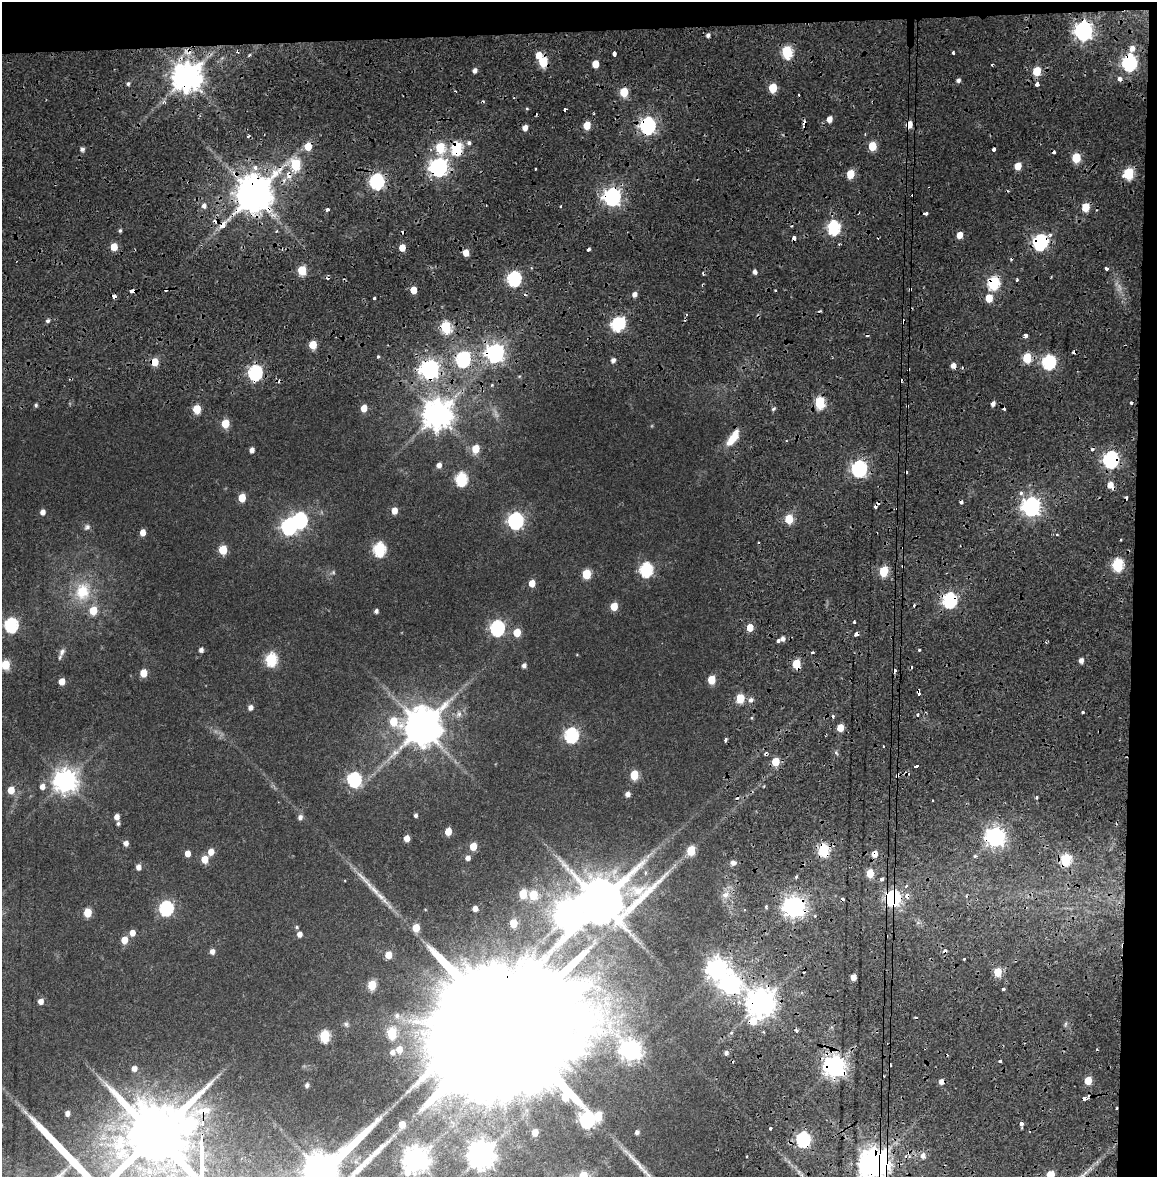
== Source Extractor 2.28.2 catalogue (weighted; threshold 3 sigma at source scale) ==
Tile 4 of 4 x 4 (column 4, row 1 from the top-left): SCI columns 3477-4631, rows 3600-4774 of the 4634 x 4850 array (HDU 1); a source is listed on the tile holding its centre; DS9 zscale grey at full resolution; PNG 1159 x 1179 px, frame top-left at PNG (2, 2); no overlay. Shown black and unused: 5% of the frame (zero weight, under 2 of 4 exposures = <1% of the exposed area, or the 3 px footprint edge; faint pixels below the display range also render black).
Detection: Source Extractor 2.28.2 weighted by HDU 2 'WHT'; one run over the whole footprint, this tile lists its part. Background 0.0247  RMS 0.0043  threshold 0.0193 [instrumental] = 3 sigma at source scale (4.5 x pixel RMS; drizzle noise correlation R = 1.50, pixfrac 1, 0.0396/0.0396 arcsec/px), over >= 5 px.
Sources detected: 321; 1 too faint to see at this stretch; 3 inside a brighter object's white glare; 59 cosmic-ray / hot-pixel residue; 2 long thin detections or spike segments (spike, bleed or trail) — not listed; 1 inside a brighter listed object's ellipse — not listed separately; the other 255 listed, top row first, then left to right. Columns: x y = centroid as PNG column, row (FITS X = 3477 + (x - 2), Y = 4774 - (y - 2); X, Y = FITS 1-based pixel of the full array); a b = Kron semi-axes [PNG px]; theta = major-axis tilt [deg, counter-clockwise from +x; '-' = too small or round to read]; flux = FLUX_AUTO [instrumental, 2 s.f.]
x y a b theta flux
1083 31 8 7 - 180
708 35 5 5 - 1.3
1132 48 7 6 - 2.4
787 52 6 5 - 37
615 53 4 3 - 3.1
953 53 3 3 - 0.7
250 55 4 3 - 0.71
539 55 6 5 - 4.6
543 62 6 5 - 19
1129 63 7 6 - 99
595 64 5 5 - 6.9
992 64 3 3 - 0.49
475 70 5 4 - 1.9
1037 71 6 5 - 13
187 77 9 8 - 720
1120 79 4 3 - 4.5
958 80 5 4 - 1.2
128 84 5 4 - 0.74
1037 84 4 3 - 4.5
773 88 6 5 - 14
624 92 6 6 - 12
163 102 6 4 44 0.92
829 119 5 4 - 3.2
909 124 5 4 - 5.3
587 125 5 5 - 8.9
647 125 7 6 - 130
525 128 5 4 - 3
469 143 5 5 - 1.2
308 146 6 5 - 8.2
872 146 6 5 - 11
440 147 6 6 - 19
456 148 7 6 - 42
82 149 5 5 - 1.4
1076 158 6 5 - 15
295 164 6 5 - 27
1018 166 5 5 - 6.2
255 167 8 6 -89 1.7
438 167 7 7 - 170
536 169 3 2 - 0.52
1128 173 6 6 - 27
850 174 6 5 - 12
377 181 7 6 - 90
253 194 10 10 - 1400
612 197 7 7 - 170
204 206 6 5 - 1.6
561 206 3 2 - 0.55
1085 207 6 5 - 9.9
327 209 3 3 - 1.7
925 213 4 3 - 3.7
223 225 4 4 - 8
833 227 7 6 - 61
120 231 5 3 - 0.75
277 231 4 3 - 0.4
960 235 5 5 - 4.1
1050 235 5 4 - 0.9
794 238 4 3 - 4.9
1040 242 7 7 - 91
839 244 3 3 - 0.4
114 247 5 5 - 8.8
402 248 5 4 - 6.1
588 249 4 3 - 2.8
466 253 5 5 - 5
1106 268 3 3 - 1.1
302 270 5 5 - 17
755 272 5 4 - 1.5
514 279 7 6 - 82
1017 280 4 3 - 0.49
993 283 7 6 - 46
910 289 4 4 - 0.5
413 290 5 4 - 6.8
133 291 5 3 - 5.2
634 294 5 5 - 2
114 296 4 3 - 4.2
374 298 3 3 - 2.9
989 298 6 5 - 7.4
47 321 5 5 - 0.95
617 324 8 6 47 54
446 327 6 5 - 32
1026 336 4 3 - 6.6
313 345 5 5 - 11
495 353 7 7 - 200
377 357 3 3 - 3.1
1027 358 6 5 - 19
463 359 7 6 - 86
613 360 5 5 - 1.7
154 362 6 5 - 11
1049 362 7 6 - 70
430 369 7 7 - 200
255 373 7 6 - 79
820 402 6 5 - 31
1131 402 3 3 - 1.7
993 404 5 4 - 1.6
36 405 4 4 - 0.72
907 406 3 3 - 0.45
364 408 5 5 - 5.6
197 409 6 5 - 14
773 409 5 4 - 0.81
437 414 10 9 - 680
225 423 5 5 - 11
733 438 21 8 55 7.3
476 449 6 5 - 9.2
252 450 5 4 - 2.3
1111 460 7 6 - 110
439 465 6 5 - 2.3
859 469 7 6 - 110
461 479 7 6 - 46
242 498 6 5 - 8.6
1031 506 7 7 - 200
394 511 5 5 - 4.4
43 512 5 5 - 2.3
789 519 5 5 - 15
515 521 7 6 - 110
289 526 7 6 - 110
87 527 10 8 40 1.4
143 532 5 4 - 3.9
379 549 7 6 - 49
223 550 6 5 - 13
1118 565 6 5 - 41
646 570 7 6 - 59
884 571 6 5 - 20
333 572 7 5 29 0.74
586 574 6 5 - 15
532 583 5 5 - 5
83 591 26 22 77 16
949 600 7 6 - 79
614 606 5 5 - 7.8
376 611 4 4 - 1.1
854 622 3 3 - 0.58
11 625 7 6 - 71
497 628 7 6 - 84
750 628 5 5 - 6.6
517 632 6 5 - 8.7
782 639 5 4 - 1.6
778 641 4 3 - 2.3
201 650 5 4 - 1.7
919 650 3 3 - 0.57
62 652 12 7 65 1.9
812 652 3 2 - 0.9
271 659 7 6 - 44
1081 660 5 4 - 2.1
796 664 6 5 - 14
5 665 6 5 - 17
524 666 5 5 - 1.5
143 673 5 5 - 6.9
711 680 6 5 - 11
62 681 5 5 - 4.7
918 693 4 3 - 7.4
740 698 6 5 - 14
750 700 5 5 - 1.7
250 707 5 5 - 2.1
1083 712 3 3 - 1.2
459 714 8 6 -77 1.5
918 715 3 3 - 3.1
393 721 9 6 -37 13
422 727 11 10 - 1300
840 728 5 5 - 6.8
571 735 7 6 - 75
883 746 3 2 - 0.87
766 754 5 4 - 0.86
775 762 6 5 - 10
916 766 4 3 - 4.4
634 775 6 5 - 14
897 775 5 4 - 1.6
354 779 7 6 - 70
65 781 8 8 - 360
42 786 6 6 - 2.6
11 790 5 5 - 7
628 794 5 5 - 1.9
1036 797 3 3 - 0.72
932 801 3 2 - 0.64
416 815 4 4 - 0.86
117 817 5 4 - 2.6
300 817 6 5 - 1.7
118 823 4 4 - 0.87
448 831 5 5 - 6.8
995 837 7 7 - 220
407 838 5 4 - 3.8
126 843 5 5 - 2.2
473 846 5 5 - 7.8
691 850 6 5 - 15
824 850 6 5 - 37
211 852 5 5 - 4.3
187 854 5 4 - 3.6
874 854 5 5 - 3.7
648 856 8 4 53 1.1
975 856 5 4 - 0.8
468 858 6 5 - 1.9
205 859 5 5 - 7.8
1065 859 6 5 - 33
733 863 7 5 -14 1.6
138 867 5 4 - 2.7
870 873 5 5 - 9.2
796 876 3 3 - 2.5
881 880 4 3 - 3.3
906 886 5 3 - 0.56
523 894 6 5 - 13
887 894 4 4 - 4
533 895 6 5 - 10
725 895 9 6 15 1.8
893 898 7 6 - 120
600 902 16 13 21 2300
766 907 5 3 - 0.6
794 907 7 7 - 280
166 908 7 6 - 72
475 908 5 5 - 2.4
88 913 6 5 - 12
513 923 5 5 - 9.7
297 927 5 4 - 0.6
416 928 6 5 - 8.2
132 933 5 5 - 3.6
299 934 5 5 - 2.5
124 940 5 5 - 7
212 951 5 5 - 2.2
388 955 5 5 - 7.7
717 969 8 7 - 290
998 972 5 5 - 12
853 977 5 4 - 3.7
372 985 6 5 - 17
730 985 8 7 - 210
1003 989 3 3 - 2.5
41 1001 5 5 - 2.9
760 1003 8 8 - 570
397 1016 7 7 - 1.5
753 1021 9 8 - 10
346 1024 7 6 - 0.86
507 1027 69 34 90 42000
392 1033 6 5 - 24
731 1033 4 3 - 0.79
324 1036 6 5 - 30
399 1049 6 5 - 3.8
631 1050 8 8 - 260
392 1052 5 5 - 1.8
726 1053 4 4 - 1.3
1000 1061 3 3 - 3.4
834 1066 7 7 - 320
134 1068 5 5 - 2.6
1088 1080 5 5 - 8.2
307 1085 4 4 - 1.3
1085 1098 7 3 15 3.8
1116 1108 3 2 - 0.71
67 1113 4 4 - 1.9
402 1124 6 5 - 5.1
1021 1124 4 4 - 2.8
770 1128 3 3 - 1.7
535 1132 5 4 - 4.7
637 1132 5 4 - 1.4
155 1135 15 12 71 4300
803 1139 7 6 - 81
122 1152 21 11 44 6.1
481 1155 9 8 - 540
923 1156 6 5 - 2
416 1159 10 8 59 440
873 1164 9 8 - 750
320 1170 29 12 34 980
1051 1175 6 5 - 13
Overlapping masked pixels (flux is a lower limit): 47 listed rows (the first 20) at x y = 1083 31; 543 62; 1129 63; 187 77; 1120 79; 909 124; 647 125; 308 146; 456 148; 438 167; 253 194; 612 197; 925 213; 223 225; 794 238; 1040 242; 993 283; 910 289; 133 291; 114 296
Isophote crosses this tile's border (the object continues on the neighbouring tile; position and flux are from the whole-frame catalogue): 5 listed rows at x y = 5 665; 155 1135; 873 1164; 320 1170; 1051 1175